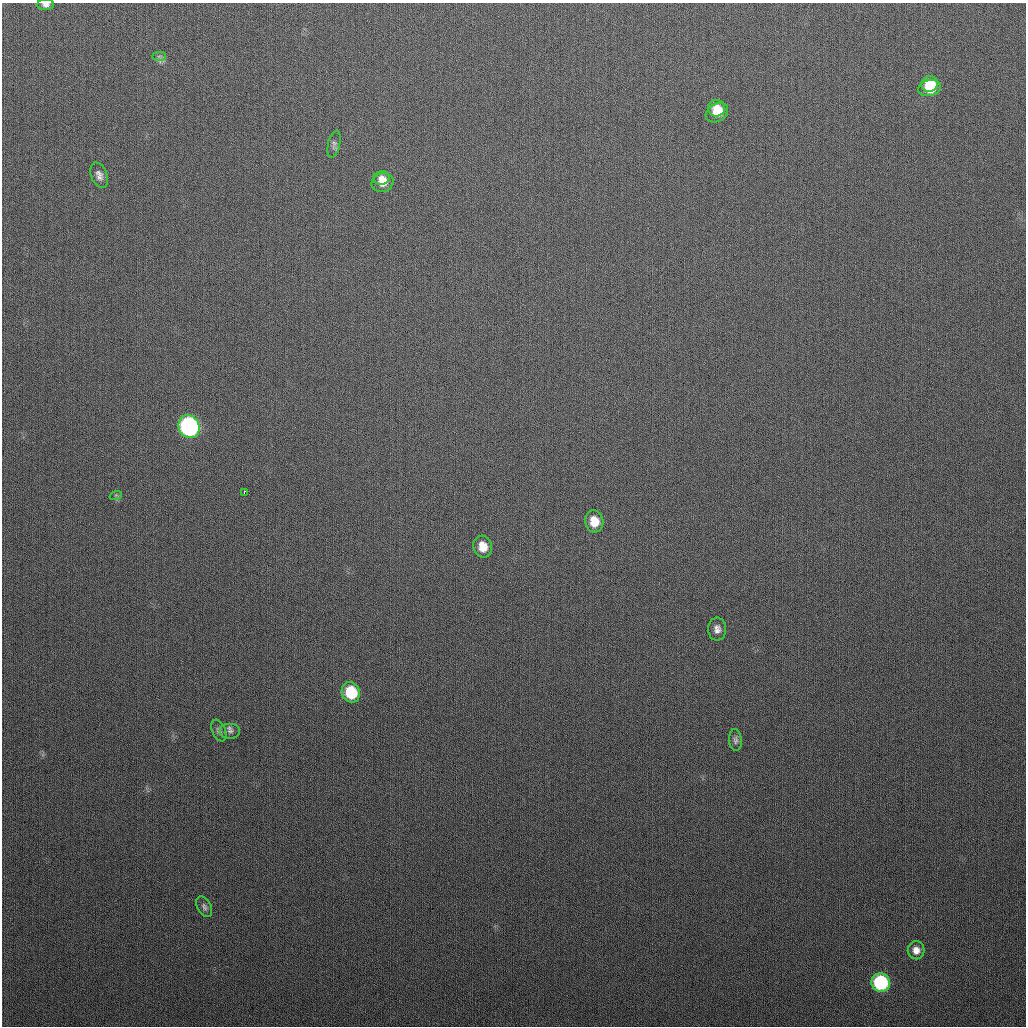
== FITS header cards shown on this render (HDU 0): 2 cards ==
NAXIS1  =                 1024
NAXIS2  =                 1024

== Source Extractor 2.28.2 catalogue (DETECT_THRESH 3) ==
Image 1024 x 1024 px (HDU 0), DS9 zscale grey, 1 PNG px = 1 image px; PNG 1028 x 1028 px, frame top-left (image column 1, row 1024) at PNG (2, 3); each listed source drawn as its Kron ellipse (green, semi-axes under 4 px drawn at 4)
Background 284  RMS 11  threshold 33.3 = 3 sigma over >= 5 px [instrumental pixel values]
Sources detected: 23; all 23 listed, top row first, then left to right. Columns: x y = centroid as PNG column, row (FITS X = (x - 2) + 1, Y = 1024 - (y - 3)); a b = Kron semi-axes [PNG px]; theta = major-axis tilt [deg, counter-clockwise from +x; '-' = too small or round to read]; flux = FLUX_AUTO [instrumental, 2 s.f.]
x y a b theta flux
46 5 8 5 1 2900
159 56 7 4 0 1600
929 84 8 7 - 15000
929 88 11 8 14 20000
716 108 8 8 - 7500
717 113 12 9 30 12000
334 144 14 6 77 2500
99 175 13 8 -69 4200
381 178 8 7 - 4100
382 183 11 9 21 7100
189 427 12 10 -66 200000
244 492 4 2 - 1900
116 495 6 4 18 1000
594 521 11 9 -77 12000
483 547 11 9 -74 10000
717 629 11 9 -90 4600
351 692 10 9 - 34000
219 730 11 6 -67 2600
230 731 10 8 0 3200
735 740 11 6 -87 2200
204 907 11 7 -60 2400
916 950 9 8 - 5800
881 982 9 9 - 79000
At the frame edge (FLAGS 8, measured only in part): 1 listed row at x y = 46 5